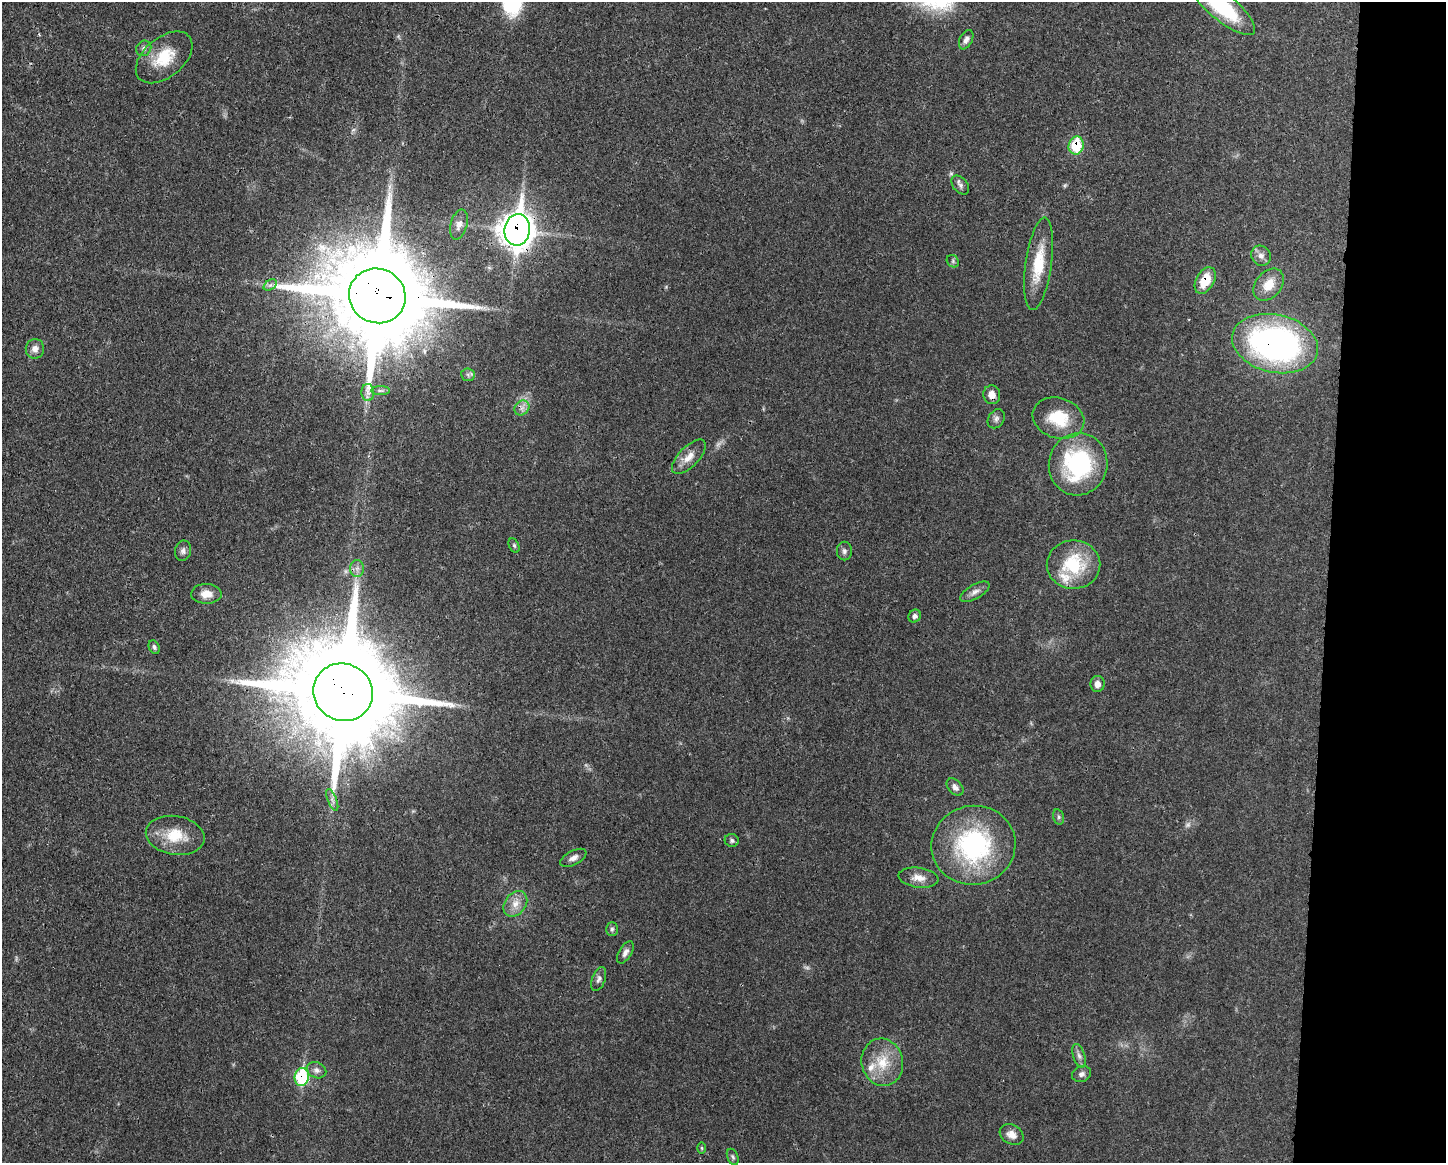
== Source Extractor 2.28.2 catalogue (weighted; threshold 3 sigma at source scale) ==
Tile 9 of 3 x 4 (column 3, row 3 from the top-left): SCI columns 3001-4444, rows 1169-2329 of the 4670 x 4657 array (HDU 1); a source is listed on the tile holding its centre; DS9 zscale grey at full resolution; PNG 1448 x 1165 px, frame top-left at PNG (2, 2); each listed source drawn as its Kron ellipse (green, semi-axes under 4 px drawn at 4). Shown black and unused: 8% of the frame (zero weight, under 3 of 4 exposures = <1% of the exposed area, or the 3 px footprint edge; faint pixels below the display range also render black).
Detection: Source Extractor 2.28.2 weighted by HDU 2 'WHT'; one run over the whole footprint, this tile lists its part. Background 0.0206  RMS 0.0023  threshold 0.0102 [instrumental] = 3 sigma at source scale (4.5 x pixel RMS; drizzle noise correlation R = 1.50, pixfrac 1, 0.05/0.05 arcsec/px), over >= 5 px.
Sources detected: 63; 3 too faint to see at this stretch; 1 long thin detection or spike segment (spike, bleed or trail) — neither listed nor drawn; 2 inside a brighter listed object's ellipse — not listed separately; the other 57 listed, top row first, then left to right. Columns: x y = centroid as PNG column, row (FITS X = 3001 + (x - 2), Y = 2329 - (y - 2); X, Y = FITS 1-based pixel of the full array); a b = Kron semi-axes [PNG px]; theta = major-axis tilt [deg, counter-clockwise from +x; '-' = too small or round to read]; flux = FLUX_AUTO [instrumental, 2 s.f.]
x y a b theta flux
1221 6 43 13 -40 20
966 40 10 6 65 0.98
144 48 8 7 - 0.72
164 57 33 20 39 7.9
1076 146 9 7 77 9.5
960 185 11 7 -51 0.84
459 225 15 8 75 1.6
517 230 16 12 82 310
1261 256 10 9 - 1.3
953 261 7 5 -48 0.45
1039 264 47 13 82 8.4
1205 280 14 9 60 5.6
270 285 7 4 33 0.6
1269 285 18 12 50 3.7
377 296 28 27 - 5300
1275 344 43 29 -12 70
35 349 10 9 - 1.5
468 375 7 6 - 0.63
380 391 9 4 0 0.48
368 392 8 6 -88 0.86
992 395 9 8 - 1.7
522 408 8 6 44 1
1058 418 26 20 -17 8.8
996 419 10 8 56 0.85
689 457 22 10 45 2.6
1078 464 31 29 73 27
514 545 7 5 -63 0.4
183 551 10 8 78 0.96
844 551 9 7 90 0.78
1073 565 27 24 1 13
357 568 8 7 - 0.99
975 592 16 7 30 1.3
206 594 15 10 -1 2.4
915 616 7 6 - 0.72
154 647 7 5 -63 0.51
1097 684 8 7 - 1.4
343 692 30 28 -29 6200
955 787 10 6 -47 1
332 800 11 4 -68 0.84
1059 817 8 5 -75 0.48
175 835 29 19 -9 7.1
732 840 7 6 - 0.61
973 845 42 39 13 33
573 858 14 7 27 1.3
918 878 20 10 -8 2.5
515 904 14 10 53 2.4
612 929 7 6 - 0.51
625 952 12 6 60 1
599 979 12 6 71 0.89
1079 1056 12 6 -73 0.93
882 1062 24 20 -77 6.6
317 1070 10 7 -26 1
1081 1074 10 7 18 0.94
302 1077 9 7 82 17
1012 1134 12 9 -29 1.8
702 1148 6 4 -89 0.27
733 1157 8 5 -67 0.49
Overlapping masked pixels (flux is a lower limit): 7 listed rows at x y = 1076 146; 517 230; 1205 280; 377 296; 1275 344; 343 692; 302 1077
Isophote crosses this tile's border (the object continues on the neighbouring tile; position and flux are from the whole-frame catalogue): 1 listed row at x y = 1221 6